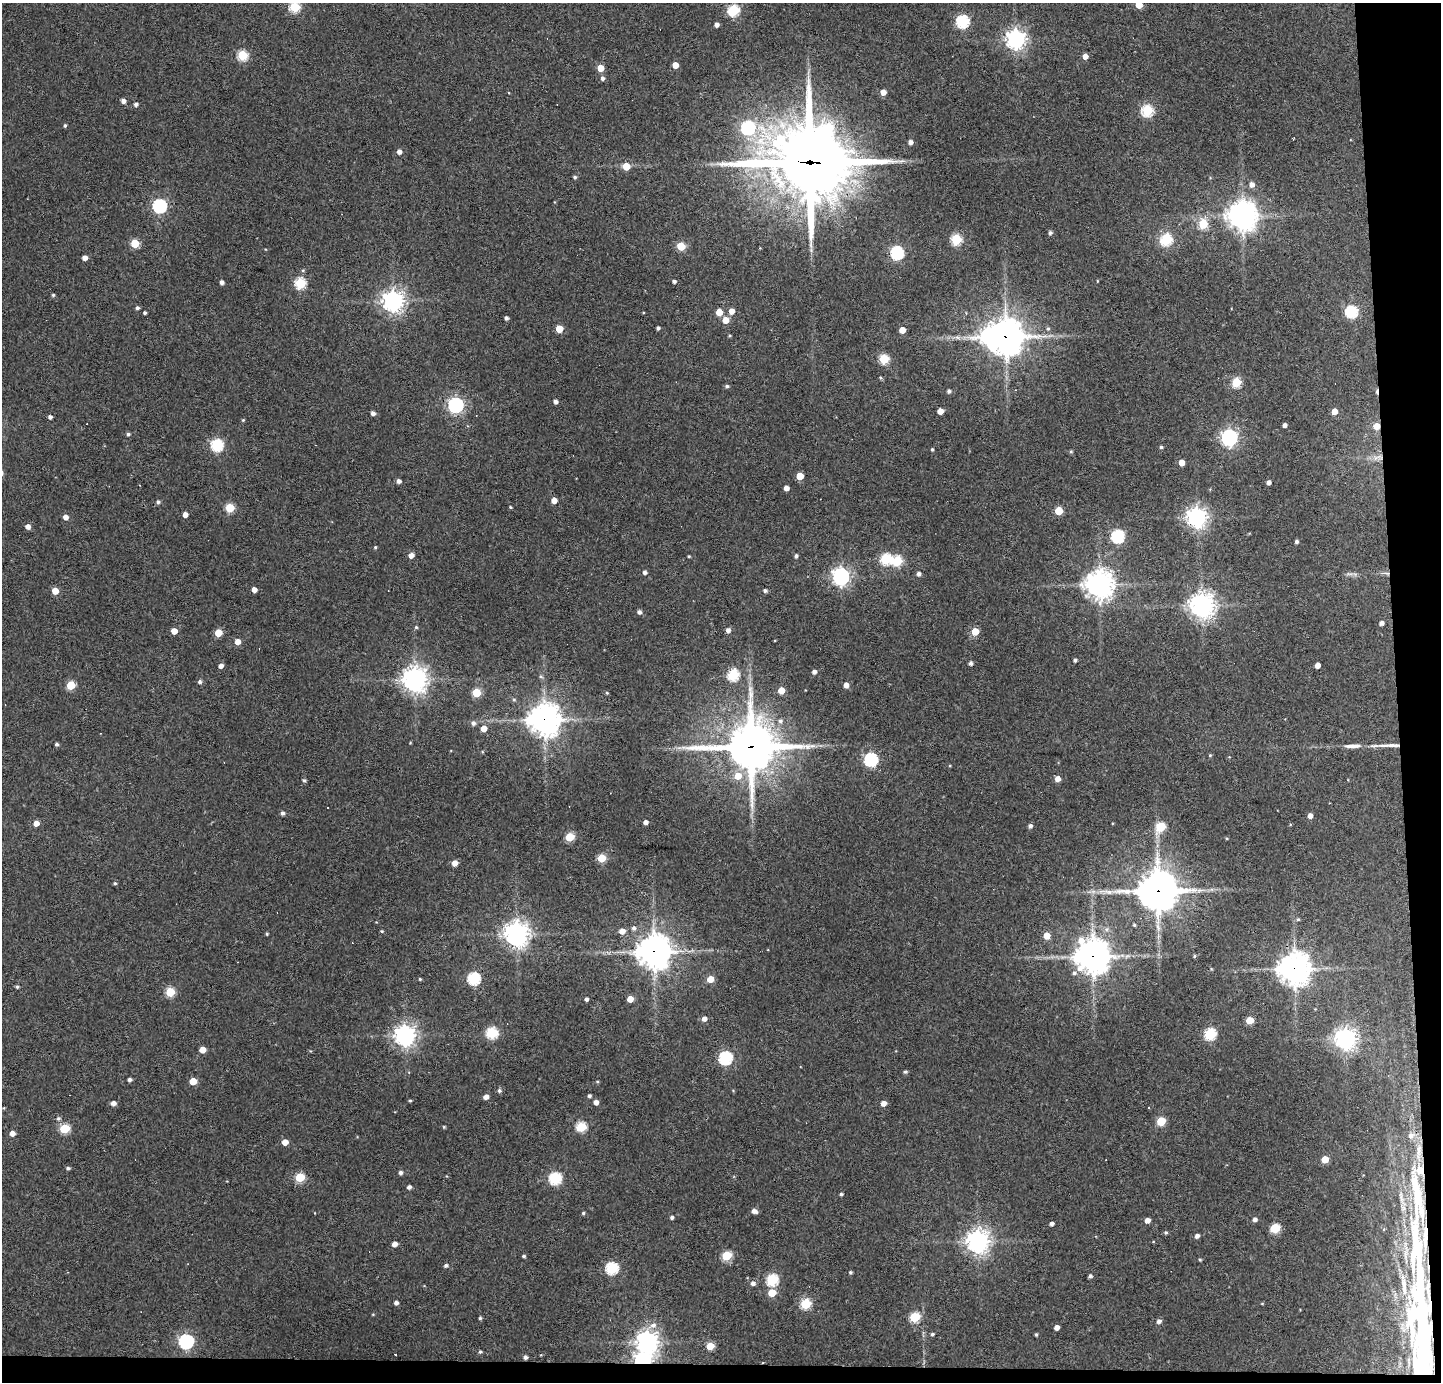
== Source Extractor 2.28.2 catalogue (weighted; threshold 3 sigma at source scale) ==
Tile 9 of 3 x 3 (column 3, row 3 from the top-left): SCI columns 2878-4316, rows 78-1457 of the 4316 x 4291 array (HDU 1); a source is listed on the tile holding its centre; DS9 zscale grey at full resolution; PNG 1443 x 1384 px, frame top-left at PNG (2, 3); no overlay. Shown black and unused: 4% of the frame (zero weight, under 3 of 4 exposures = <1% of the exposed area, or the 3 px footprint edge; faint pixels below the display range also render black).
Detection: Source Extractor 2.28.2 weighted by HDU 2 'WHT'; one run over the whole footprint, this tile lists its part. Background 0.159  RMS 0.007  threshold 0.0314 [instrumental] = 3 sigma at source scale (4.5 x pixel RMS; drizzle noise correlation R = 1.50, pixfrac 1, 0.05/0.05 arcsec/px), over >= 5 px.
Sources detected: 257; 1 inside a brighter object's white glare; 4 cosmic-ray / hot-pixel residue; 2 long thin detections or spike segments (spike, bleed or trail) — not listed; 4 inside a brighter listed object's ellipse — not listed separately; the other 246 listed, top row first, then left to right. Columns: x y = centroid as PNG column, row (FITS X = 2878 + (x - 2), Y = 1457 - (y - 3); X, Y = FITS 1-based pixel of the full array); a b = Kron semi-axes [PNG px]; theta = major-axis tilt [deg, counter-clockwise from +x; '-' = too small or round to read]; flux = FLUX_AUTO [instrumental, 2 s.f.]
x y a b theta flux
1139 5 5 5 - 12
295 7 5 5 - 54
733 10 6 5 - 67
962 21 6 6 - 99
717 25 4 4 - 2.8
1016 39 7 7 - 380
242 55 5 5 - 48
1085 56 4 4 - 4.9
675 65 5 4 - 8.3
600 68 5 5 - 12
603 78 5 5 - 2.2
883 92 4 4 - 6.2
123 101 4 4 - 3.3
136 104 5 4 - 2
1147 110 6 6 - 69
65 125 4 4 - 1.1
748 128 6 6 - 100
1293 139 3 2 - 0.72
910 142 4 4 - 3
399 152 5 4 - 3.4
809 162 36 32 -7 4000
626 166 5 5 - 14
575 177 4 4 - 1.2
1251 184 6 6 - 3.4
159 206 6 6 - 130
1242 215 10 9 - 1000
1203 224 5 5 - 40
1050 233 4 4 - 1.7
1166 239 6 6 - 61
956 240 5 5 - 58
135 243 5 5 - 27
681 246 5 5 - 23
897 253 6 6 - 100
85 258 4 4 - 4.1
674 281 4 3 - 1.7
1097 281 4 3 - 0.49
222 282 4 4 - 2.7
300 283 5 5 - 59
53 295 4 4 - 0.97
393 301 7 7 - 480
137 308 4 4 - 1.7
732 311 5 5 - 6.6
1351 311 6 6 - 83
719 312 5 5 - 12
145 313 3 3 - 1.3
506 318 4 3 - 1.9
725 320 5 5 - 8.2
658 328 4 3 - 1.6
1048 328 6 4 74 1.2
559 329 5 5 - 16
902 330 5 4 - 7.7
989 336 8 8 - 240
1006 337 12 12 - 1200
884 359 5 5 - 44
880 378 4 3 - 0.93
1236 382 5 5 - 38
727 386 5 4 - 1.4
949 391 4 4 - 1.9
555 401 4 4 - 2.5
456 405 6 6 - 180
940 411 4 4 - 6.6
1334 411 5 5 - 6.6
373 413 4 4 - 2.6
50 417 4 4 - 2.1
243 420 5 4 - 0.73
1285 425 4 3 - 2.4
1376 426 5 5 - 9.5
128 434 4 4 - 1.4
1229 437 7 6 - 240
217 445 6 6 - 83
1161 447 4 3 - 1.3
932 449 4 3 - 1
1071 451 5 4 - 0.85
1380 457 10 5 -26 3.2
1182 463 4 4 - 6.6
800 476 5 5 - 14
399 481 5 5 - 2.4
1269 482 4 4 - 2.5
786 488 4 4 - 4.5
554 500 4 4 - 6.9
158 502 5 5 - 1.7
510 507 4 3 - 0.72
230 508 5 5 - 31
1059 511 5 5 - 23
185 515 4 4 - 4.9
65 517 5 4 - 4
1197 517 7 7 - 450
28 527 5 5 - 3.7
1118 536 6 6 - 96
1297 541 4 4 - 1.6
375 547 4 3 - 0.91
411 555 5 4 - 4.5
689 556 3 3 - 0.68
796 556 5 4 - 1.6
886 559 6 6 - 59
897 561 6 5 - 43
645 572 4 4 - 2
1386 573 13 3 -7 2
918 574 4 4 - 2.5
841 576 7 6 - 280
1099 584 9 9 - 780
254 590 4 4 - 4
55 591 5 5 - 10
765 591 5 4 - 1.5
1202 605 9 8 - 580
639 612 4 4 - 2.4
1381 623 4 4 - 2.9
416 627 5 4 - 0.91
728 630 5 4 - 3
174 631 4 4 - 7.1
975 631 5 5 - 18
218 633 5 5 - 15
237 642 5 5 - 6.3
1075 660 4 3 - 1.6
971 663 4 4 - 2
1317 665 4 4 - 5.1
221 666 4 4 - 3.2
814 672 4 4 - 2.7
733 675 6 5 - 66
541 677 6 3 -19 1.1
415 679 9 8 - 550
200 682 5 5 - 1.7
71 685 5 5 - 25
846 685 4 4 - 4.8
781 690 5 5 - 11
476 693 5 5 - 25
607 693 4 3 - 0.79
545 720 11 11 - 960
780 721 7 6 - 2.1
473 723 5 5 - 2.4
484 729 4 4 - 7.7
410 743 4 3 - 0.49
57 744 4 4 - 1.3
1390 745 34 4 2 7.6
1353 746 20 6 2 5.4
751 747 19 17 4 2500
1210 755 4 4 - 0.72
871 760 6 6 - 110
738 776 7 7 - 9.9
1057 779 5 5 - 4.8
304 780 5 4 - 1.2
282 813 4 4 - 2
1310 816 5 4 - 3.8
645 822 4 4 - 2.8
36 823 5 4 - 5.8
1030 826 4 4 - 2.2
1161 827 7 5 52 28
570 837 5 5 - 29
602 858 5 5 - 26
455 863 5 4 - 5.9
115 883 5 4 - 1
1158 891 14 13 - 1700
1298 919 5 4 - 1
1134 925 5 4 - 0.94
633 928 5 5 - 2.1
381 931 4 3 - 0.79
622 931 5 5 - 4.9
267 934 4 3 - 0.8
516 934 8 8 - 590
1047 936 5 5 - 7.8
654 951 11 11 - 1100
1093 956 12 11 - 1100
1194 956 5 4 - 0.95
1211 969 5 3 - 0.63
1294 969 11 10 - 970
1074 973 7 5 19 1.9
474 978 6 6 - 87
420 979 4 3 - 0.81
710 979 5 5 - 9.5
17 987 4 4 - 1.2
170 992 5 5 - 33
586 999 4 4 - 1.8
630 999 5 4 - 7.8
704 1019 5 5 - 3.4
1249 1020 5 5 - 17
492 1033 6 6 - 64
1210 1034 6 5 - 68
405 1035 7 7 - 480
1346 1039 7 7 - 490
202 1050 5 4 - 7.3
725 1058 6 6 - 110
905 1072 5 4 - 1.1
129 1080 4 4 - 2
193 1081 5 5 - 13
499 1091 5 5 - 1.6
589 1096 4 4 - 1.5
486 1097 5 4 - 4
410 1101 3 3 - 0.93
596 1102 5 4 - 3.8
113 1103 5 4 - 3.5
883 1103 5 4 - 4.4
58 1118 5 5 - 1.4
1161 1121 5 5 - 29
444 1127 4 4 - 0.72
581 1127 5 5 - 43
64 1129 6 5 - 39
12 1133 5 5 - 4.5
1411 1136 7 6 - 2.9
285 1142 5 4 - 6.8
1325 1159 5 5 - 11
68 1168 5 4 - 1.4
400 1172 5 5 - 1.8
300 1177 5 5 - 34
555 1178 6 6 - 76
409 1187 4 4 - 2.3
841 1194 4 3 - 1.2
1418 1198 62 13 88 31
754 1211 6 5 - 3
583 1213 4 4 - 0.93
672 1217 4 4 - 1.7
1255 1219 4 4 - 2.5
1147 1220 5 4 - 4.2
1052 1224 4 4 - 2.1
1275 1228 6 5 - 35
1166 1232 4 4 - 1.1
1197 1236 4 4 - 2.6
978 1241 8 8 - 500
394 1244 4 4 - 4
524 1256 4 3 - 1.2
727 1256 6 5 - 36
1200 1260 4 3 - 0.81
446 1265 5 4 - 1.6
612 1268 6 6 - 79
850 1272 4 4 - 1
1090 1276 4 3 - 1.7
772 1280 6 6 - 67
753 1283 5 5 - 2.7
1404 1287 23 5 -84 4.5
772 1293 5 5 - 15
396 1303 4 4 - 2.3
805 1304 6 5 - 47
915 1317 6 5 - 44
480 1318 4 4 - 1.1
1159 1321 5 5 - 2.4
653 1325 9 7 25 3.9
1057 1327 4 4 - 3.7
932 1334 4 4 - 1.2
1036 1335 5 3 - 0.84
186 1341 7 6 - 140
647 1342 7 7 - 510
1422 1343 23 6 -88 230
710 1346 5 5 - 15
480 1352 5 4 - 1.1
525 1357 5 4 - 2
642 1360 7 5 8 250
1422 1368 20 7 -87 300
Overlapping masked pixels (flux is a lower limit): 14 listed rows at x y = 809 162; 1006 337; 1376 426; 1380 457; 1386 573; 545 720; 1390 745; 751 747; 1158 891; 654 951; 1093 956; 1294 969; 642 1360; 1422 1368
Isophote crosses this tile's border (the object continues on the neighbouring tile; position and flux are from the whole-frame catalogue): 2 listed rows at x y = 1139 5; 295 7